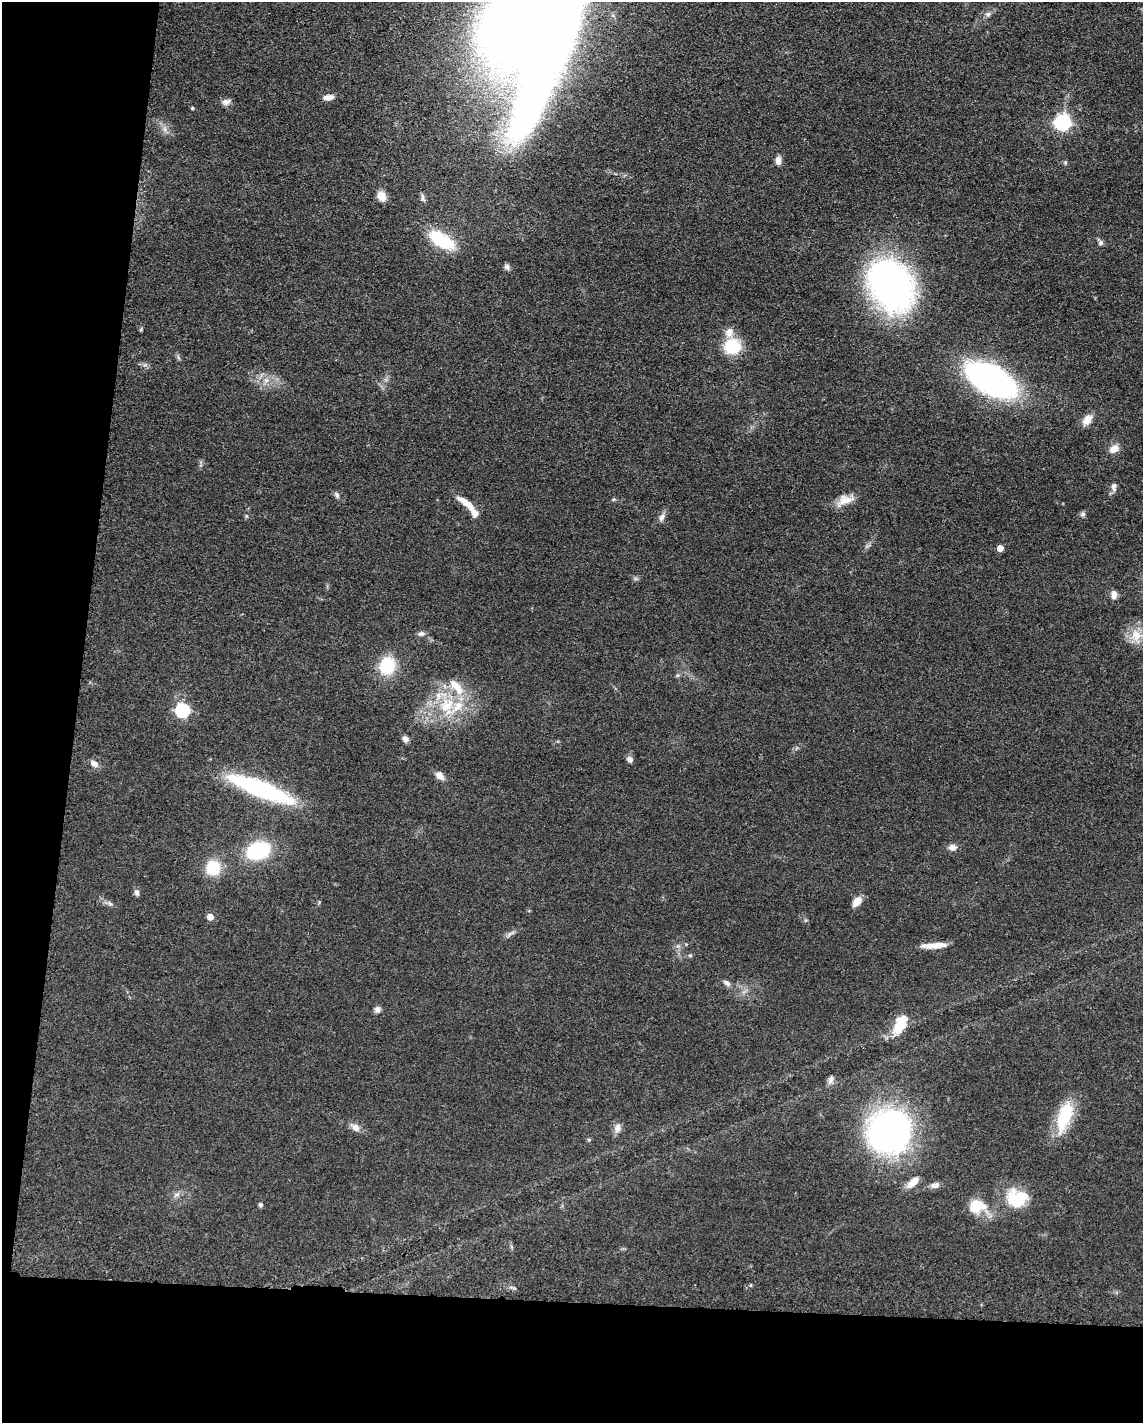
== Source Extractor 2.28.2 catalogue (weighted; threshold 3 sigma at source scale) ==
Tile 9 of 4 x 3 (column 1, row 3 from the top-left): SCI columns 14-1154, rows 229-1649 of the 4591 x 4659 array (HDU 1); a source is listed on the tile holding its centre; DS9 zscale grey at full resolution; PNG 1145 x 1425 px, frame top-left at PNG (2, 2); no overlay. Shown black and unused: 15% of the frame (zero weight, under 3 of 5 exposures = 4% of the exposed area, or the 3 px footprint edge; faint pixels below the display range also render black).
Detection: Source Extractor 2.28.2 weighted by HDU 2 'WHT'; one run over the whole footprint, this tile lists its part. Background 0.0483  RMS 0.0056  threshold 0.0254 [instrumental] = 3 sigma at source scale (4.5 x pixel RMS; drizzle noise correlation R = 1.50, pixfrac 1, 0.05/0.05 arcsec/px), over >= 5 px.
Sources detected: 73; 4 inside a brighter object's white glare — not listed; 6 inside a brighter listed object's ellipse — not listed separately; the other 63 listed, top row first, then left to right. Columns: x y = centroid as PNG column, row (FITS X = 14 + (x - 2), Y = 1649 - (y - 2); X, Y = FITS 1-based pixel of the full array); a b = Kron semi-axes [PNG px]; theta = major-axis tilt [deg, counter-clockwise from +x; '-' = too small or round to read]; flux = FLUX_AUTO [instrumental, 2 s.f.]
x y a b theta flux
988 14 7 6 - 1.5
554 30 211 33 68 860
329 97 12 6 9 3.7
226 102 10 8 12 2.6
192 108 4 4 - 0.82
1063 123 7 6 - 150
165 129 7 4 -71 1.6
778 160 10 6 87 3.1
382 196 12 9 -67 5
423 198 10 6 -80 1.7
442 240 27 13 -30 29
1101 243 7 6 - 1.4
507 267 8 7 - 1.6
890 284 40 29 -61 240
732 346 19 17 7 20
266 380 7 6 - 2.1
991 380 35 18 -29 220
1087 420 15 8 47 5.1
1114 449 11 9 26 4.6
1114 487 11 7 -88 2.5
337 495 7 6 - 1.5
614 499 5 4 - 0.74
845 500 24 11 19 7
467 504 28 7 -39 7.4
1083 514 8 6 0 1.2
662 517 11 6 62 2.3
1000 548 5 4 - 5.8
1114 595 10 6 -85 3.1
421 634 9 6 13 1.7
1136 635 17 14 -83 8.9
387 666 15 13 70 26
678 675 6 4 70 0.83
446 706 24 17 52 21
182 710 6 6 - 86
405 739 8 6 -45 2.4
630 760 8 7 - 1.9
94 764 9 6 -32 3.3
440 775 11 8 -46 3.8
261 789 70 16 -21 72
952 847 11 8 7 2.8
258 851 15 11 19 61
213 868 15 14 - 18
137 892 8 6 -79 2
857 901 12 8 49 5
110 903 8 4 -44 1.2
210 917 5 5 - 5.4
934 945 28 6 4 7.4
690 955 6 4 0 0.76
727 983 11 6 -38 2
377 1010 7 7 - 2.5
900 1026 20 11 66 17
831 1080 14 6 72 2.2
1064 1117 32 13 71 29
355 1127 13 8 -34 3.4
617 1128 13 8 78 3.1
890 1132 45 44 - 160
589 1140 5 4 - 0.74
913 1182 18 8 44 5.6
935 1185 12 7 10 2.5
177 1194 7 4 1 1.4
1017 1201 29 19 -45 21
261 1205 5 5 - 1.1
976 1206 18 13 8 15
Isophote crosses this tile's border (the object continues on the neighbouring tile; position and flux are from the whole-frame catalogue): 1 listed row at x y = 554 30